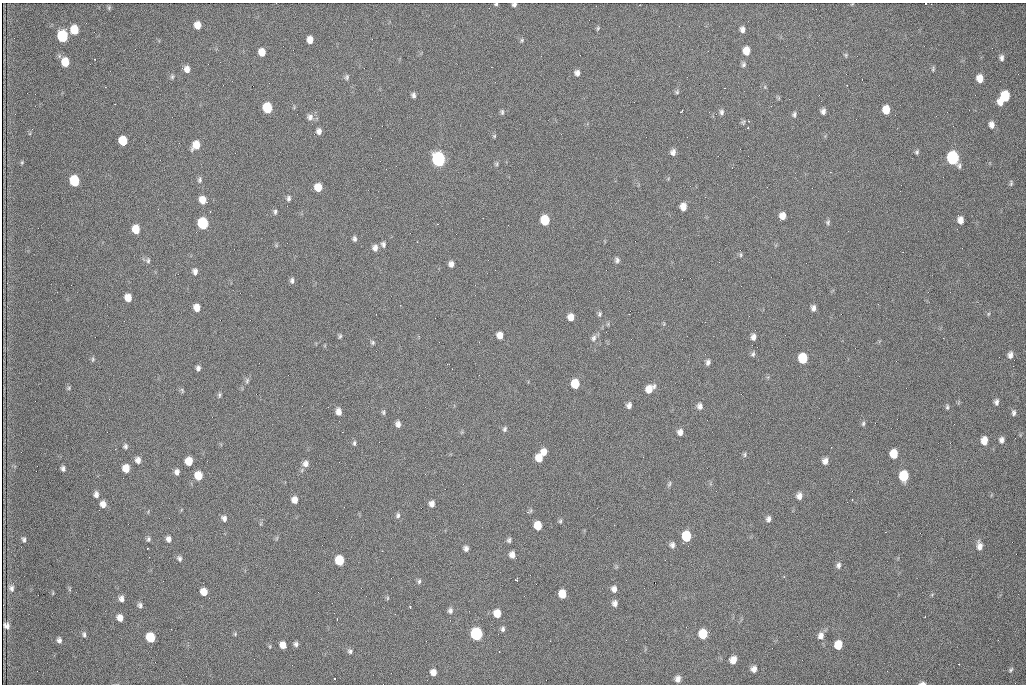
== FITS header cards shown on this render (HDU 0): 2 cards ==
NAXIS1  =                 1024 /fastest changing axis
NAXIS2  =                  682 /next to fastest changing axis

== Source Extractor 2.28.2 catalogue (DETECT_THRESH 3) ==
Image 1024 x 682 px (HDU 0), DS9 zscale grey, 1 PNG px = 1 image px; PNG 1028 x 686 px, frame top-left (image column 1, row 682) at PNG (2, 3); no overlay
Background 2170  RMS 31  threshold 94.5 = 3 sigma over >= 5 px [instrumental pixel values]
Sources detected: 201; all 201 listed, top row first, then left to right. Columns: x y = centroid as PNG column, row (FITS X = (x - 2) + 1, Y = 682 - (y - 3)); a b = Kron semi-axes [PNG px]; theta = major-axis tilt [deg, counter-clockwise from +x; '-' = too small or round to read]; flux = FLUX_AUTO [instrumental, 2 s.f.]
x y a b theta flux
496 4 3 3 - 2800
925 4 2 2 - 2300
514 5 4 3 - 5000
109 8 6 5 - 2900
198 25 7 6 - 21000
598 28 6 4 61 2800
742 29 7 6 - 9000
74 30 7 6 - 49000
62 36 8 6 -86 160000
310 40 6 5 - 16000
522 40 6 5 - 3100
746 51 7 6 - 27000
262 52 7 6 - 25000
846 55 5 5 - 3100
1001 58 7 5 -88 6500
65 62 7 6 - 41000
743 64 7 6 - 5200
187 69 7 6 - 14000
933 69 7 5 89 3300
577 73 7 6 - 8700
172 77 6 5 - 3600
347 77 8 6 80 4700
980 78 7 6 - 22000
847 85 2 2 - 1600
765 87 6 4 -73 2600
677 92 6 6 - 3500
413 95 5 5 - 6000
1005 96 8 7 - 81000
779 98 6 4 71 2300
821 101 2 2 - 1000
1001 102 6 5 - 16000
115 104 2 2 - 4200
267 108 7 6 - 100000
886 110 7 6 - 33000
681 111 5 2 - 3100
823 111 6 5 - 7700
502 112 8 5 -84 4200
721 112 8 6 82 6200
794 114 7 6 - 4800
310 117 9 8 - 10000
743 122 9 7 46 4400
991 125 8 6 -80 11000
748 128 3 2 - 2300
319 131 6 5 - 9200
494 136 5 4 - 2600
123 141 7 6 - 58000
196 145 8 6 59 30000
673 152 8 6 79 9700
917 152 6 5 - 4000
953 158 9 7 -73 280000
438 159 8 7 - 540000
22 162 5 4 - 2600
496 164 7 5 76 3300
200 180 9 6 79 5400
74 181 7 6 - 110000
1011 183 7 4 86 3500
318 187 7 6 - 33000
289 198 7 5 83 5100
203 200 7 6 - 24000
683 207 7 6 - 19000
275 212 7 5 87 4400
782 216 7 6 - 17000
545 220 7 6 - 78000
960 220 7 6 - 14000
828 222 8 6 78 4500
203 223 7 6 - 170000
438 224 2 2 - 1800
136 229 7 6 - 40000
354 239 6 5 - 5200
383 244 7 5 -74 5800
375 248 7 6 - 10000
741 255 6 4 -86 3000
148 260 8 6 -88 5100
617 260 7 6 - 6200
451 264 6 6 - 9300
195 271 8 6 -82 8200
292 280 8 5 -82 5800
128 298 7 6 - 23000
400 305 2 2 - 1300
197 308 7 6 - 20000
813 308 7 5 -82 8600
600 314 6 4 76 4000
629 314 3 2 - 1800
988 314 5 3 - 2300
571 317 7 6 - 17000
500 335 7 6 - 17000
340 336 6 4 78 3500
753 337 6 5 - 9300
594 338 9 7 68 8100
372 342 6 6 - 3900
753 354 7 5 61 4500
1010 355 8 6 84 9500
803 358 7 6 - 81000
93 359 7 5 90 3300
708 362 6 5 - 6700
1013 366 2 2 - 890
198 368 6 5 - 6500
247 381 9 5 74 5000
575 384 7 6 - 55000
69 388 6 5 - 3100
649 389 10 7 39 26000
182 390 7 4 -66 3100
219 395 7 4 88 3800
996 402 7 5 -89 6600
629 405 6 5 - 8300
700 406 8 7 - 8900
947 407 7 4 89 3700
339 411 8 5 -81 12000
383 412 7 5 89 3800
1014 412 7 5 -84 5400
398 424 7 6 - 9400
863 424 7 5 75 3800
505 429 6 5 - 4700
680 432 7 6 - 11000
1002 440 6 6 - 7900
984 441 8 6 84 24000
354 443 7 4 89 4100
125 446 6 5 - 4700
544 452 7 6 - 17000
744 454 7 4 -85 3200
894 454 7 6 - 47000
539 458 7 6 - 29000
138 460 7 6 - 11000
189 461 7 6 - 30000
825 461 7 6 - 11000
306 464 8 7 - 11000
126 468 7 6 - 28000
63 469 5 4 - 5700
177 472 6 5 - 8200
198 476 7 6 - 37000
904 476 8 6 86 89000
669 484 9 5 75 3900
96 494 7 6 - 8600
799 496 8 6 78 12000
295 500 7 6 - 15000
852 500 3 2 - 2000
103 504 7 6 - 14000
432 504 6 5 - 11000
529 511 10 4 32 4100
398 515 8 6 -89 5400
224 518 7 6 - 7500
768 519 7 5 84 7300
560 521 5 5 - 3400
538 526 7 6 - 40000
686 536 8 6 87 90000
277 538 6 3 71 2600
24 539 7 5 -71 4800
148 539 7 6 - 4500
168 539 7 6 - 8500
509 540 6 5 - 4900
672 545 7 6 - 7500
980 546 10 6 -84 13000
147 548 3 2 - 1900
466 548 6 6 - 7300
382 551 2 2 - 1400
512 555 6 5 - 12000
179 558 7 6 - 5700
339 560 7 6 - 70000
838 565 8 6 83 6700
784 577 4 3 - 1600
516 580 4 3 - 5900
419 581 7 5 87 4300
11 588 9 7 -82 7400
69 589 6 4 89 2700
614 589 8 6 -78 9700
204 592 6 6 - 23000
53 593 5 3 - 1900
562 594 7 6 - 34000
932 594 5 3 - 2200
387 598 6 4 89 2500
121 599 7 6 - 9100
615 603 7 6 - 9400
140 605 6 6 - 6000
410 607 3 3 - 2400
450 611 8 6 84 7000
497 613 7 6 - 31000
925 617 3 2 - 1700
120 618 7 6 - 15000
337 619 2 2 - 1400
7 626 6 5 - 9000
503 629 7 5 79 5300
84 634 8 5 -76 4900
235 634 5 5 - 2600
476 634 8 7 - 270000
703 634 7 6 - 66000
821 636 9 8 - 13000
150 637 7 6 - 72000
59 640 6 5 - 6600
296 644 5 5 - 5800
283 645 6 5 - 17000
838 645 7 6 - 45000
350 651 6 6 - 5000
499 652 2 2 - 1500
733 660 7 6 - 18000
959 664 3 2 - 2500
754 669 7 6 - 11000
1011 670 6 3 46 3000
433 672 6 5 - 14000
335 679 3 2 - 2800
678 679 7 6 - 11000
922 683 7 3 1 7100
At the frame edge (FLAGS 8, measured only in part): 4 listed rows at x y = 496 4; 925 4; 514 5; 922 683

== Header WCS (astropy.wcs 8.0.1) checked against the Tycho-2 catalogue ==
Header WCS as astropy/WCSLIB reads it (CRVAL/CRPIX/CD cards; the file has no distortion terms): RA---TAN/DEC--TAN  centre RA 07:09:14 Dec +30:56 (107.31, +30.93 deg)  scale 1.43 arcsec/px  FOV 24.4' x 16.3'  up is -93 deg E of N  parity flipped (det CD > 0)
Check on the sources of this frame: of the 60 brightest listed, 5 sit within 2.1 arcsec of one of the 9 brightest Tycho-2 stars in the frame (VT <= 12.48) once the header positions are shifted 0.91 arcsec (0.89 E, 0.17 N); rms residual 0.98 arcsec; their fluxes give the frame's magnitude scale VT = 25.09 - 2.5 log10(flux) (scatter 0.17 mag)
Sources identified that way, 5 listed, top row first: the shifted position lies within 2.1 arcsec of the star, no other Tycho-2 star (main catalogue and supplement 1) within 4.2 arcsec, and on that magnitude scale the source's flux lands within +1.5 / -3 mag of the star's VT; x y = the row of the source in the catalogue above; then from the Tycho-2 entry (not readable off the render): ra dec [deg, ICRS J2000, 3 dp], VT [Tycho-2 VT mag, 2 dp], TYC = Tycho-2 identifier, HIP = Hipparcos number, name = IAU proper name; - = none
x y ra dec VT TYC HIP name
953 158 107.215 +31.104 11.64 2438-821-1 - -
438 159 107.226 +30.900 10.76 2438-883-1 - -
74 181 107.244 +30.756 12.13 2438-718-1 - -
203 223 107.261 +30.807 12.26 2438-856-1 - -
476 634 107.445 +30.924 11.38 2438-1056-1 - -